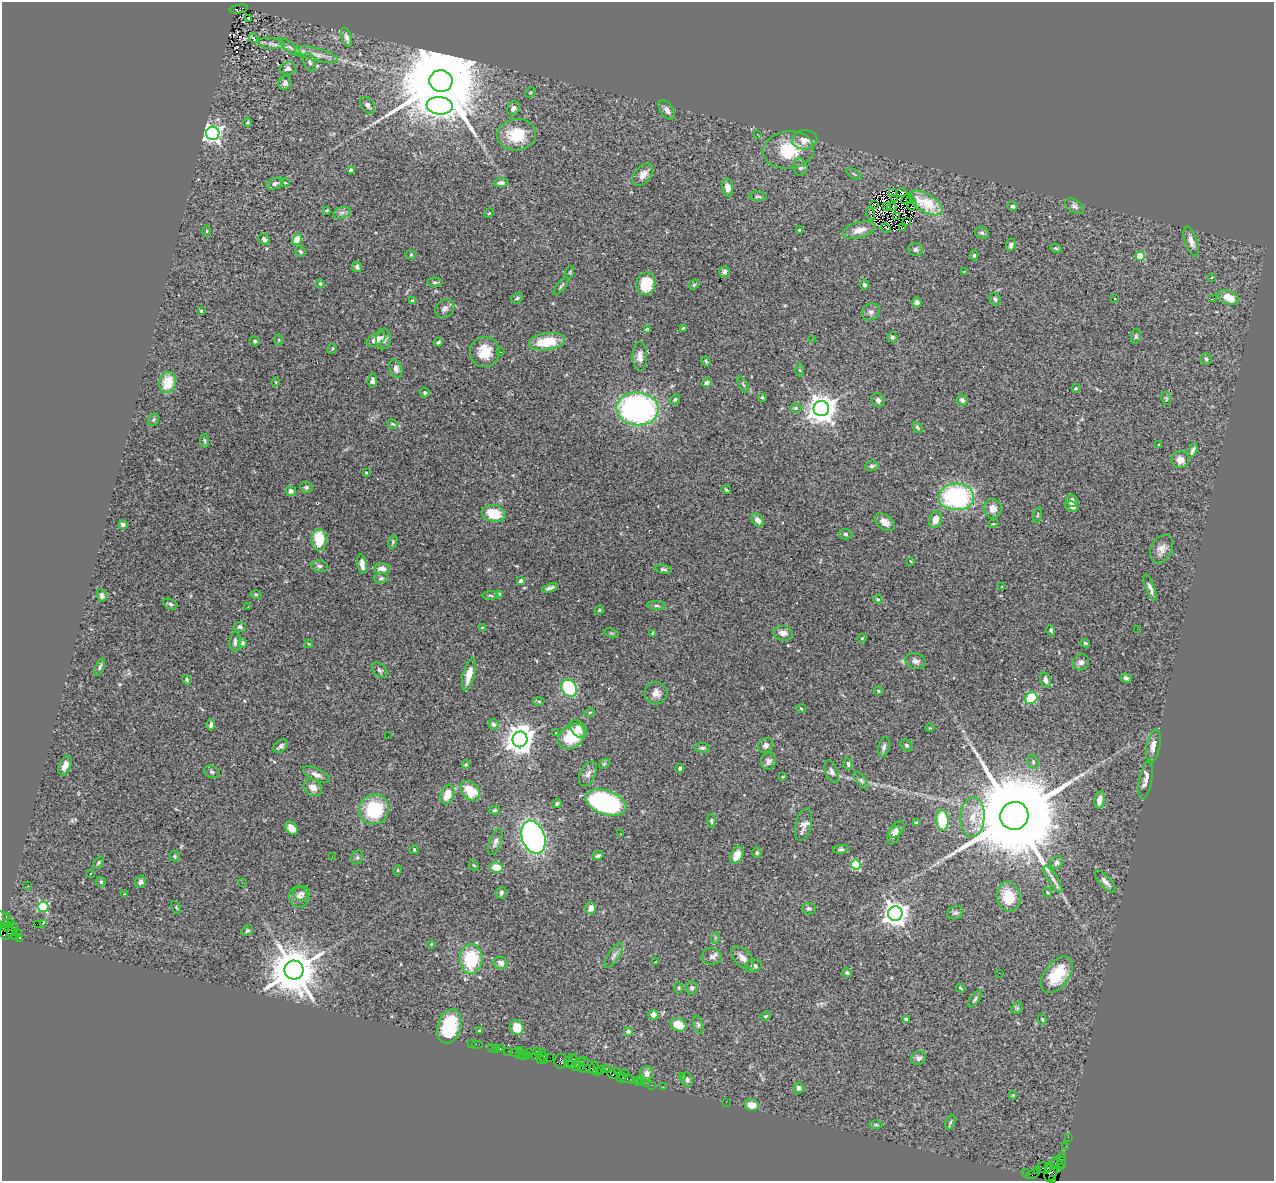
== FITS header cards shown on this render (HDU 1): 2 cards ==
NAXIS1  =                 1272
NAXIS2  =                 1179

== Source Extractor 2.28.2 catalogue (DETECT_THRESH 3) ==
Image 1272 x 1179 px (HDU 1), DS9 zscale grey, 1 PNG px = 1 image px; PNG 1276 x 1183 px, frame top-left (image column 1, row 1179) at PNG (2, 2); each listed source drawn as its Kron ellipse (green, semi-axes under 4 px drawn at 4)
Background 1.47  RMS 0.066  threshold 0.199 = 3 sigma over >= 5 px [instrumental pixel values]
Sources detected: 379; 2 with non-positive FLUX_AUTO (blend fragments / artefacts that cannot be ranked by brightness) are neither listed nor drawn; the other 377 listed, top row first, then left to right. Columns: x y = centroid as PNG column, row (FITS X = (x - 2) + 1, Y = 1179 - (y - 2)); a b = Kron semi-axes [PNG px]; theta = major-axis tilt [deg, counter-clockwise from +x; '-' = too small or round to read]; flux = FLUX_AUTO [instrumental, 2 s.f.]
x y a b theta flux
239 9 9 4 10 490
248 18 3 3 - 5.5
346 37 10 5 -72 16
253 38 5 3 - 35
271 44 13 5 -6 20
290 47 13 4 -38 17
316 55 22 6 -14 39
310 62 9 6 -69 12
288 68 8 6 8 18
441 81 11 11 - 110000
285 83 7 6 - 16
530 92 6 3 45 4.6
367 105 9 6 -53 14
440 106 13 8 -7 2100
513 108 7 6 - 18
667 110 11 6 -56 21
247 122 4 4 - 5.4
213 133 7 6 - 1800
757 134 4 3 - 3.4
517 135 19 16 5 150
804 140 13 9 3 39
789 150 25 18 7 190
800 167 8 7 - 15
351 171 4 4 - 15
854 174 9 3 -34 6.1
643 175 13 8 50 37
275 183 9 5 21 13
285 183 4 3 - 6
501 183 7 4 3 15
728 187 9 5 -83 30
893 193 3 2 - 5.9
902 193 5 4 - 9.4
758 196 9 4 -4 9.5
894 198 3 2 - 2.5
907 199 6 2 48 1.3
911 200 2 2 - 8.6
926 203 18 9 -31 82
874 204 2 2 - 1.7
912 206 5 2 - 3.3
1012 206 5 4 - 9.6
1074 206 10 6 -33 14
886 207 3 2 - 2.9
892 207 4 2 - 1.5
327 210 3 3 - 5.1
342 213 9 5 18 15
489 213 5 4 - 4.7
871 214 7 2 -78 3.5
897 216 4 2 - 1.3
906 221 2 2 - 5.6
886 228 5 2 - 0.36
902 228 3 2 - 5.1
799 230 3 3 - 4.3
859 230 17 7 15 45
207 231 5 3 - 4.7
982 233 7 5 -22 10
264 239 6 4 -42 11
297 240 5 5 - 66
1191 241 16 6 -70 28
1011 245 6 4 82 16
1056 249 6 3 -26 5.9
916 250 7 6 - 10
300 252 6 4 -45 8.9
411 255 5 3 - 4.5
974 255 5 4 - 6.8
1140 256 4 4 - 160
357 267 5 5 - 12
570 272 6 4 72 5.3
724 272 6 5 - 15
964 272 2 2 - 3
1212 277 4 3 - 3.5
435 282 7 4 1 8.8
320 284 5 4 - 6.1
646 284 11 9 78 110
694 285 5 4 - 5.6
865 285 5 4 - 8.7
561 286 11 3 52 6.5
1228 297 11 6 -26 82
517 298 6 5 - 7.7
1214 298 3 2 - 32
995 299 6 5 - 13
1115 299 3 3 - 6.6
412 301 4 3 - 4.3
917 302 5 5 - 12
445 308 10 8 42 19
201 311 3 3 - 6.8
871 312 9 8 - 16
683 328 4 3 - 7.5
647 330 3 3 - 28
1136 336 7 5 81 8
892 337 5 5 - 9.4
376 339 10 6 30 40
384 339 10 7 86 22
812 339 3 2 - 6.8
279 340 5 3 - 5.1
255 341 5 4 - 5.8
438 342 4 3 - 8.3
547 342 18 8 8 130
332 349 5 4 - 5.3
485 352 15 14 - 88
500 352 3 2 - 6
640 356 14 7 -90 29
1206 359 6 5 - 8.4
706 361 5 3 - 5.3
396 369 9 6 -73 20
800 370 6 4 -88 4.9
372 381 7 4 85 13
168 382 11 8 73 98
276 382 4 3 - 3.4
707 383 5 4 - 21
743 384 9 3 -61 5.6
1076 388 4 4 - 4.2
425 392 5 5 - 10
762 397 3 3 - 7.2
1166 398 6 4 -79 5.9
675 399 6 4 41 7.4
878 400 7 6 - 17
962 400 5 5 - 13
796 408 5 4 - 7.9
637 409 21 16 -6 1100
821 409 7 7 - 6700
154 420 7 5 57 7.2
392 424 6 3 -27 6.4
917 427 6 4 -47 7.3
204 440 7 4 -82 7.5
1159 444 3 2 - 3.1
1193 450 8 3 63 12
1180 460 9 8 - 29
872 466 6 5 - 9.4
366 473 3 2 - 3.9
306 487 6 5 - 9.6
726 490 5 3 - 5.9
291 491 5 5 - 15
956 497 18 13 2 660
1072 501 6 5 - 22
1072 506 7 5 -29 24
993 509 10 9 - 33
494 513 12 8 -12 120
1038 515 8 3 76 5.1
758 520 7 5 -54 27
936 520 8 6 70 37
885 522 11 7 -37 30
993 524 5 3 - 4.2
123 525 4 4 - 14
846 534 7 5 -2 9
319 540 11 7 -88 150
393 542 7 4 76 6.5
1162 549 15 10 63 34
910 561 3 2 - 3.1
362 564 10 4 -80 26
319 566 8 5 -4 14
382 569 8 5 -4 35
664 569 8 4 -8 9.6
381 578 7 5 16 8.6
521 581 4 3 - 16
1002 587 4 2 - 3.1
550 588 8 4 19 15
1150 588 14 4 -69 20
256 594 6 4 -1 4.4
499 594 4 4 - 23
102 596 6 5 - 12
491 596 8 4 -2 6.6
878 599 4 4 - 6.8
170 604 7 5 -23 10
657 606 9 4 -5 9.5
248 607 3 2 - 6.1
599 610 5 4 - 4.9
240 627 6 5 - 12
482 628 4 3 - 4.3
1137 629 2 2 - 6.6
1051 630 5 4 - 8.9
611 633 7 3 -18 4.8
653 633 4 3 - 8.2
783 633 10 7 -13 29
862 638 4 3 - 3.4
235 642 9 5 89 15
243 643 5 4 - 11
1085 643 5 3 - 7.2
309 644 4 3 - 3.6
916 661 10 7 -16 21
1081 662 8 8 - 16
100 667 9 4 67 9.5
379 670 9 6 -44 11
469 674 17 6 75 52
1126 678 5 4 - 9.9
187 680 5 4 - 9.8
1046 680 8 5 -72 21
569 688 9 7 -60 460
878 691 4 3 - 5.6
656 693 11 11 - 31
1031 698 6 5 - 170
539 701 5 3 - 5.1
801 709 5 3 - 4.4
590 712 5 3 - 3.8
494 724 5 5 - 9.3
211 725 5 3 - 13
930 728 4 3 - 3.2
578 729 10 7 -50 23
555 733 3 2 - 4.5
388 736 2 2 - 3.4
572 736 15 11 39 130
520 739 8 7 - 6300
766 745 8 7 - 16
906 745 6 5 - 8.6
281 746 8 5 36 14
1153 746 17 6 78 32
884 747 10 5 74 13
702 748 8 5 -6 9.5
768 761 8 7 - 19
1033 762 7 5 -71 9.3
466 764 4 4 - 4.4
604 764 6 4 43 6.4
848 764 6 4 -75 10
65 766 10 6 66 29
680 768 4 3 - 10
212 772 8 6 -20 9.8
832 772 12 6 -67 16
588 774 13 7 64 21
316 775 14 6 -25 24
783 777 3 2 - 3.5
1146 779 20 6 80 33
861 780 11 4 -50 12
313 788 10 7 -38 37
470 791 11 8 -47 88
447 794 10 6 73 62
1100 800 8 5 80 34
606 802 21 12 -19 680
557 803 5 4 - 6.7
374 810 15 14 - 270
495 810 5 4 - 7.6
1014 816 14 14 - 120000
973 817 20 12 87 78
942 820 10 6 -87 150
711 821 7 4 -85 6.9
916 823 3 3 - 4.1
804 824 17 8 76 28
291 828 8 5 -51 34
896 829 10 6 49 25
621 834 3 2 - 7.4
894 835 9 6 65 14
533 837 17 11 -69 1200
495 842 14 5 70 19
841 849 8 4 4 9.2
414 850 4 3 - 4.4
757 853 5 4 - 6.2
737 855 9 6 64 48
175 856 5 5 - 5.5
598 856 5 4 - 8.5
332 857 2 2 - 5.3
357 857 7 5 69 8.1
98 863 6 4 53 6.5
1057 863 7 6 - 10
474 865 6 4 -42 5.9
856 865 5 4 - 290
496 867 6 5 - 98
398 870 5 3 - 3.6
90 874 3 2 - 4.7
1053 879 16 5 -58 22
101 882 5 5 - 7.9
140 882 6 5 - 15
1105 882 14 5 -47 21
242 883 3 2 - 2.9
28 886 3 2 - 3.8
1047 892 5 3 - 4.4
301 893 8 7 - 16
501 893 6 5 - 8
124 894 3 3 - 4.3
299 897 10 9 - 25
1009 897 15 12 -79 99
43 907 5 5 - 370
176 908 7 3 -59 4.3
591 908 6 5 - 30
809 909 7 5 -6 9.8
895 913 7 7 - 4200
955 913 8 6 21 10
6 916 3 2 - 49
7 921 14 5 -42 390
43 923 3 2 - 13
37 924 2 2 - 290
5 926 3 3 - 200
9 927 4 3 - 220
7 931 8 6 85 390
247 931 6 4 33 7
11 932 4 4 - 540
18 933 2 2 - 25
16 936 3 3 - 44
20 938 3 2 - 270
715 938 6 4 72 5.8
431 944 3 3 - 3.6
614 956 15 5 56 19
712 956 10 8 -2 17
743 958 14 8 -44 29
471 959 15 11 85 230
655 962 3 2 - 13
501 963 7 6 - 24
753 966 8 6 14 15
294 970 9 9 - 24000
847 973 5 4 - 8.2
999 973 2 2 - 55
1057 975 21 12 54 150
679 988 6 4 -90 5.1
692 988 7 6 - 11
960 988 5 3 - 4.7
975 999 10 4 52 10
1017 1008 6 5 - 6.4
653 1015 5 5 - 21
766 1016 5 4 - 4.9
906 1019 4 3 - 10
1042 1019 5 4 - 6.9
678 1025 8 6 -26 71
698 1025 9 4 -74 9.1
449 1026 17 11 74 250
517 1027 7 6 - 74
479 1031 3 3 - 7.3
628 1031 4 4 - 25
472 1043 2 2 - 8.3
477 1044 6 2 0 31
491 1047 2 2 - 37
496 1048 2 2 - 14
500 1049 3 3 - 86
519 1050 2 2 - 31
508 1051 2 2 - 13
537 1051 3 2 - 160
543 1052 3 2 - 130
516 1053 6 3 -10 190
530 1053 3 2 - 66
520 1054 3 2 - 120
524 1055 5 3 - 130
527 1055 3 2 - 120
536 1057 3 3 - 100
544 1058 6 3 -84 88
550 1058 2 2 - 77
918 1058 8 6 17 14
541 1059 3 3 - 69
561 1061 7 6 - 430
568 1061 6 3 75 200
572 1061 7 4 76 600
579 1062 6 2 33 190
588 1066 11 5 -44 520
576 1067 5 3 - 640
584 1068 7 4 -14 180
594 1068 6 3 80 470
602 1069 4 3 - 56
607 1069 4 2 - 170
598 1071 4 2 - 82
617 1072 3 2 - 140
625 1073 4 2 - 73
647 1073 7 6 - 25
612 1074 5 4 - 180
683 1077 3 3 - 4.4
621 1078 4 3 - 57
627 1079 8 3 -19 230
641 1079 3 3 - 180
687 1080 7 6 - 13
635 1081 3 3 - 98
638 1082 3 2 - 130
646 1083 2 2 - 44
652 1085 3 2 - 91
663 1087 2 2 - 29
799 1088 5 5 - 13
1013 1095 4 3 - 3.9
726 1102 2 2 - 28
752 1105 7 5 -14 44
950 1122 8 4 69 7.2
876 1125 6 4 0 6.8
1068 1137 2 2 - 25
1066 1146 2 2 - 24
1061 1157 5 3 - 180
1062 1162 5 3 - 180
1057 1164 7 3 -44 260
1048 1167 3 3 - 190
1044 1168 7 5 -23 520
1052 1169 13 6 68 670
1057 1169 3 3 - 52
1038 1171 3 2 - 47
1026 1173 2 2 - 20
1033 1174 7 3 24 96
1052 1179 3 3 - 53
At the frame edge (FLAGS 8, measured only in part): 1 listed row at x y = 1052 1179
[2 non-positive-flux detections neither listed nor drawn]